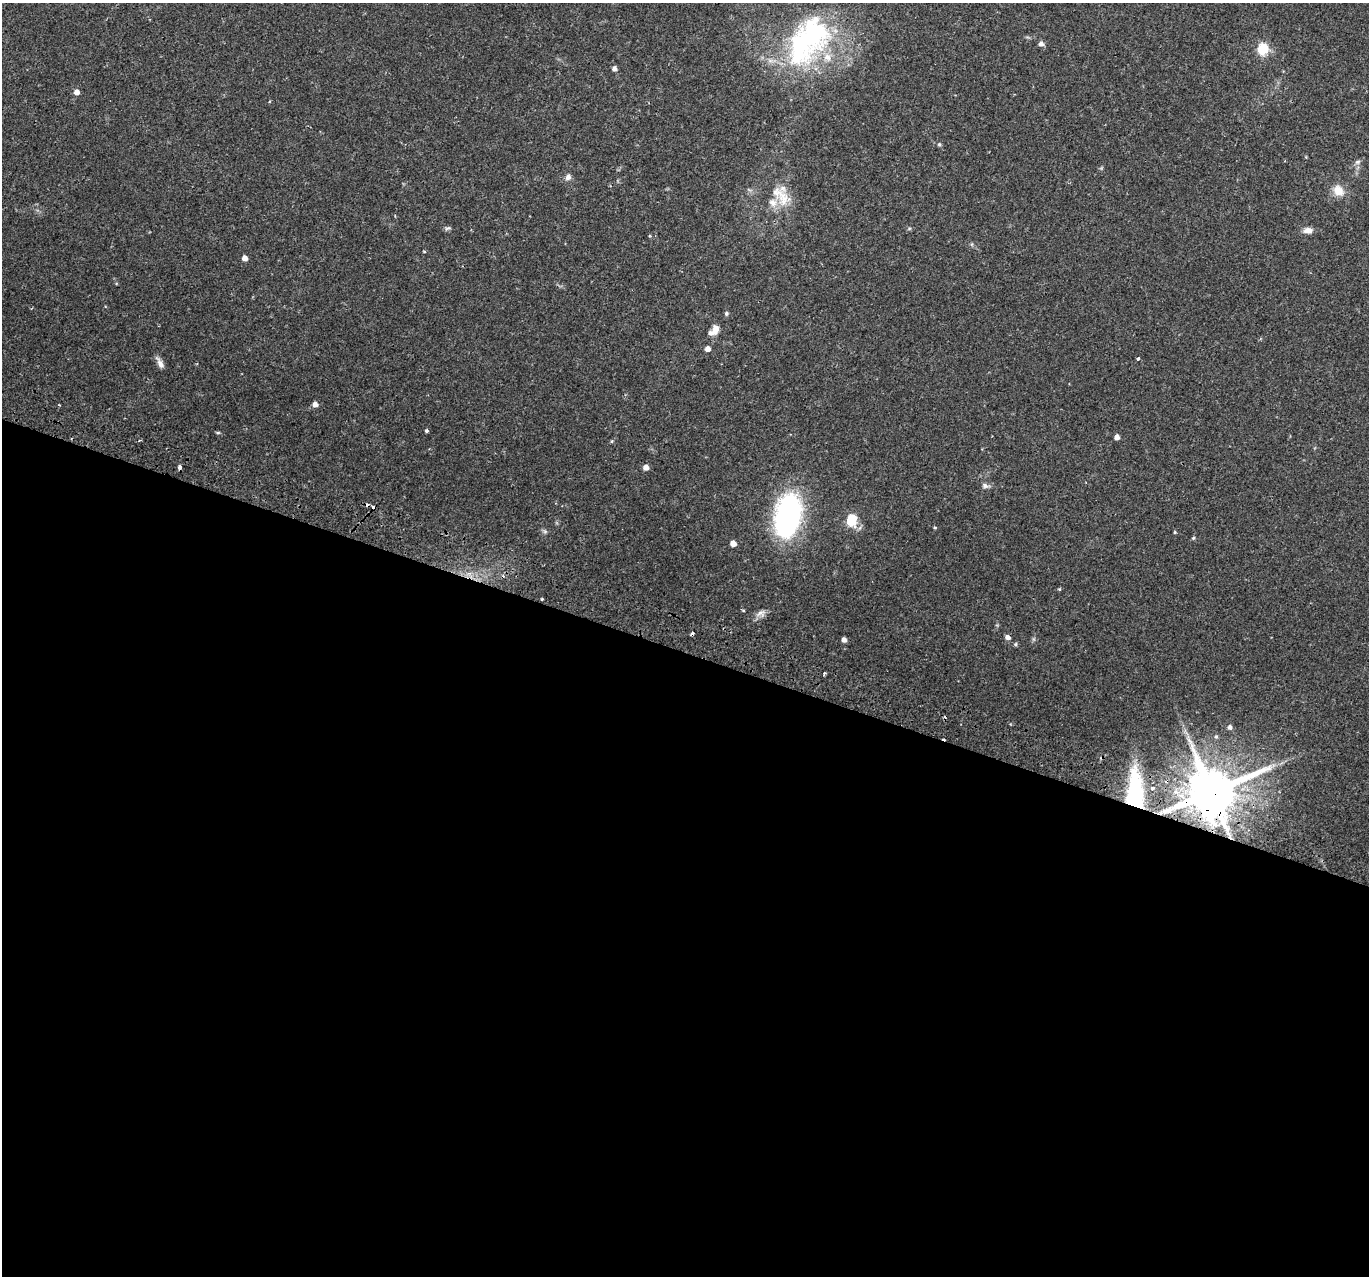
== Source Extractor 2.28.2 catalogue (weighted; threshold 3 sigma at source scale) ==
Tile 14 of 4 x 4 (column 2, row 4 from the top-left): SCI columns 1438-2804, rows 296-1569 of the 5617 x 5745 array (HDU 1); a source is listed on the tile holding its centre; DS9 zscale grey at full resolution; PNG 1371 x 1278 px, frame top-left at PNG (2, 3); no overlay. Shown black and unused: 49% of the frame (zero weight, under 2 of 3 exposures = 5% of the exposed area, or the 3 px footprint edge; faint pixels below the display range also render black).
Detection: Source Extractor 2.28.2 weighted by HDU 2 'WHT'; one run over the whole footprint, this tile lists its part. Background 0.0342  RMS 0.0038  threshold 0.0171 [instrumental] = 3 sigma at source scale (4.5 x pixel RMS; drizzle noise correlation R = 1.50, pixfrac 1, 0.0396/0.0396 arcsec/px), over >= 5 px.
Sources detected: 60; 7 cosmic-ray / hot-pixel residue — not listed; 4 inside a brighter listed object's ellipse — not listed separately; the other 49 listed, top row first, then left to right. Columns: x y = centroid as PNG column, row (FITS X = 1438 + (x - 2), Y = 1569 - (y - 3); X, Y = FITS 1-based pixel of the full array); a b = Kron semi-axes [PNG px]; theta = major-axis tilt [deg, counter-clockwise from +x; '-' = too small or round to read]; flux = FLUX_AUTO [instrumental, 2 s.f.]
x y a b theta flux
807 39 67 45 50 75
1041 44 6 5 - 1.5
1263 49 6 6 - 37
614 69 5 4 - 1.5
77 92 5 5 - 2.1
939 144 5 5 - 0.58
1357 162 9 5 27 1
568 177 8 7 - 1.5
1338 190 16 12 -45 4.7
783 198 25 20 -61 9.4
448 228 10 4 17 0.73
909 229 6 3 20 0.46
1308 230 12 8 -1 2.3
424 251 3 3 - 0.46
244 258 5 5 - 2.1
726 313 5 5 - 0.7
715 330 13 8 78 3.1
707 349 5 5 - 2.2
1138 359 3 3 - 1.6
160 363 16 6 -62 2.1
315 404 5 5 - 2.1
59 405 3 2 - 0.37
427 431 4 4 - 0.63
218 433 6 4 0 0.47
1117 437 5 4 - 1.8
612 441 5 4 - 0.43
180 467 4 3 - 6
646 467 5 5 - 2.3
985 486 11 6 -19 1.3
788 516 43 24 78 75
851 521 6 6 - 28
935 527 5 3 - 0.39
545 531 7 5 -45 0.74
1175 532 4 3 - 0.42
1193 538 5 4 - 0.48
733 543 5 4 - 3.1
1059 589 4 4 - 0.41
542 599 3 3 - 0.57
743 610 4 4 - 0.37
761 613 14 9 19 2.2
1008 637 6 5 - 1.5
844 640 4 4 - 1.8
1015 644 5 5 - 0.6
824 673 3 2 - 0.68
1230 727 5 5 - 1.2
1216 736 5 5 - 0.59
1153 788 3 3 - 1.1
1211 792 14 13 - 2400
1135 793 38 13 -90 32
Overlapping masked pixels (flux is a lower limit): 3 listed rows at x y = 180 467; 1211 792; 1135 793